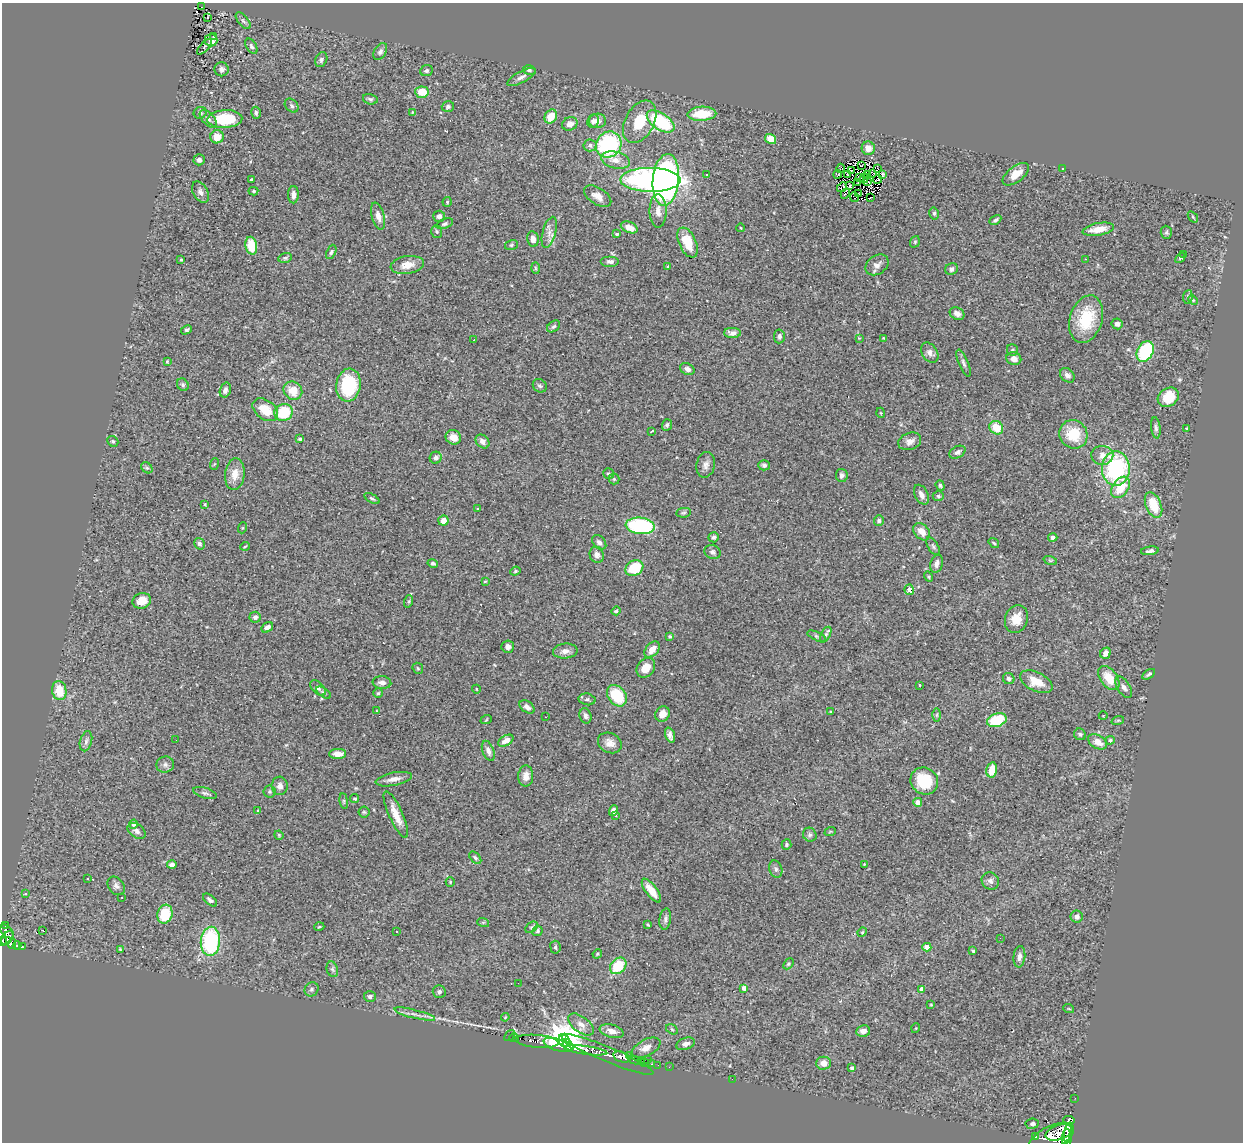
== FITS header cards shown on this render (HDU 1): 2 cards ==
NAXIS1  =                 1241
NAXIS2  =                 1140

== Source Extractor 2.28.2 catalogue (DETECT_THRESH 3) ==
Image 1241 x 1140 px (HDU 1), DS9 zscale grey, 1 PNG px = 1 image px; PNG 1245 x 1144 px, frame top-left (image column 1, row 1140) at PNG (2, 3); each listed source drawn as its Kron ellipse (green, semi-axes under 4 px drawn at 4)
Background 1.52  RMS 0.073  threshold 0.219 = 3 sigma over >= 5 px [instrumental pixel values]
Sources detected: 343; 3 with non-positive FLUX_AUTO (blend fragments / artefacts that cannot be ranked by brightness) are neither listed nor drawn; the other 340 listed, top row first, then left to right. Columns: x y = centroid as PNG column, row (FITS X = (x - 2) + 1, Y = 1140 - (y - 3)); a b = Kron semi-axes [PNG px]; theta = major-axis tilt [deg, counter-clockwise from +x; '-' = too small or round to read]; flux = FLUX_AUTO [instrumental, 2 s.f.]
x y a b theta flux
202 7 2 2 - 1.8
208 17 3 2 - 10
243 21 10 5 -51 13
214 37 3 3 - 65
211 40 6 6 - 43
251 46 8 5 -58 13
204 47 10 2 47 8
380 51 9 6 59 16
321 60 8 5 66 12
221 69 7 7 - 18
529 70 6 5 - 9.5
426 71 6 5 - 9.9
521 77 16 5 29 24
422 92 7 5 -5 80
370 99 7 5 -15 10
292 106 8 6 -47 11
448 107 6 5 - 11
412 112 3 3 - 3.8
200 113 6 6 - 11
256 113 6 4 -75 10
702 114 14 7 2 140
551 117 7 6 - 85
208 119 11 6 -48 14
225 119 17 9 3 220
593 121 7 6 - 15
598 121 8 7 - 30
661 121 16 8 -33 330
640 122 23 14 61 150
570 124 8 6 26 31
217 137 6 6 - 64
771 139 6 4 -32 87
590 145 6 6 - 15
609 145 13 12 - 540
868 148 6 6 - 35
199 160 5 5 - 18
616 160 14 8 -12 48
861 166 3 2 - 1.9
840 168 5 3 - 4.6
878 169 3 2 - 5.6
1063 169 3 3 - 6.3
852 171 4 2 - 0.94
838 174 4 4 - 9.9
873 174 3 2 - 8
883 174 3 2 - 6.6
1016 174 15 7 38 64
706 175 3 2 - 6.8
848 175 3 2 - 4.1
867 175 3 2 - 3.7
859 177 4 2 - 1.6
864 178 5 2 - 0.86
878 179 4 2 - 4.1
252 180 3 3 - 10
650 180 30 12 -1 1900
666 180 26 13 85 1100
867 182 3 2 - 3.4
858 183 4 2 - 2.1
850 186 3 3 - 8
842 187 5 3 - 6.3
253 191 5 4 - 7.2
200 192 11 7 -59 21
845 193 5 2 - 9.5
859 193 4 2 - 4.3
293 195 8 5 89 23
598 196 15 8 -32 40
855 197 5 2 - 2.6
871 197 3 2 - 7.1
447 202 4 4 - 6.1
658 211 17 8 -90 40
934 213 6 4 -77 8.7
378 216 14 6 -75 35
439 216 6 5 - 18
1193 217 6 3 -54 5.4
995 220 6 4 29 9.2
445 224 9 5 21 9.9
629 227 9 5 -21 44
741 228 4 3 - 3.3
1098 229 16 6 10 68
437 231 6 5 - 8
549 232 16 6 75 33
1166 232 6 5 - 9
617 234 3 3 - 6.5
533 239 8 5 -80 30
688 242 16 8 -65 100
915 242 6 4 70 7.1
511 245 6 5 - 7.2
251 246 9 6 -79 110
331 252 7 4 66 10
1184 254 3 2 - 30
285 258 7 5 14 8.5
1180 258 5 3 - 7.3
1085 259 2 2 - 3.2
181 260 3 3 - 5.9
610 262 9 5 0 14
407 265 17 9 9 53
877 265 12 9 35 28
668 267 4 3 - 5.6
535 268 6 4 -88 6.4
951 269 6 5 - 16
1188 297 7 5 82 8.7
1193 300 5 3 - 4.8
957 314 8 6 -29 23
1086 319 24 16 73 210
1117 324 5 5 - 18
554 326 7 5 37 9.6
186 330 6 4 28 7.7
732 333 8 5 -1 22
779 336 7 5 86 15
859 338 4 4 - 4.2
884 338 3 3 - 5.4
474 339 2 2 - 6.9
1013 350 6 5 - 8.6
1145 351 11 8 64 370
930 353 11 7 -56 22
1014 359 7 6 - 33
167 361 3 2 - 5.9
963 363 14 5 -68 17
687 369 8 5 -29 20
1067 375 8 6 -46 18
183 385 7 5 -60 9.7
348 385 16 12 83 300
540 386 7 6 - 11
225 390 8 5 74 17
293 391 10 8 -42 84
1168 397 11 9 37 130
265 410 14 9 -37 100
284 412 9 8 - 190
881 413 5 3 - 4
667 425 6 5 - 9.3
996 428 7 6 - 98
1156 428 10 4 -83 14
1187 428 3 3 - 8.4
652 431 4 2 - 4.9
1073 434 15 13 -42 140
453 437 8 7 - 51
300 439 4 3 - 7.7
113 441 6 5 - 7.8
483 441 8 6 -46 24
910 441 12 8 18 28
957 452 8 5 30 17
1102 455 11 9 0 36
436 458 6 6 - 21
214 464 6 3 70 4.4
706 465 13 9 79 28
764 465 6 5 - 9.4
147 468 6 5 - 8.6
1116 469 17 14 90 560
235 474 16 9 84 61
609 474 6 5 - 9
842 475 6 6 - 16
614 479 5 5 - 7.9
940 485 5 4 - 8.6
1120 487 12 8 57 120
921 495 10 6 -62 29
938 496 5 5 - 7.6
372 499 8 3 -31 7.8
205 504 4 3 - 4.8
1153 505 14 7 -67 130
477 509 3 3 - 8.5
683 513 7 4 7 8.5
879 520 5 5 - 11
443 521 5 5 - 41
640 526 14 8 -6 450
242 528 5 3 - 4.7
922 532 10 7 -48 40
714 537 5 5 - 11
1053 537 4 4 - 18
599 542 8 6 -49 18
994 543 6 3 -37 5.6
199 544 6 5 - 16
245 546 5 3 - 4.4
933 546 10 5 -58 12
1150 551 9 4 7 14
713 552 8 7 - 15
597 555 8 7 - 21
1050 560 7 4 -18 6.7
433 563 5 4 - 10
937 564 9 6 74 22
634 568 9 7 30 180
515 571 5 4 - 5.9
928 577 5 4 - 5.9
485 581 3 3 - 5.1
909 590 5 4 - 120
142 601 9 7 20 62
409 601 6 4 72 6.5
616 611 5 3 - 8.6
255 617 5 5 - 18
1016 619 14 11 72 67
267 627 6 4 34 16
826 635 8 4 63 12
670 636 4 3 - 8
817 636 10 4 -24 9.8
508 647 6 6 - 17
652 649 9 6 48 46
565 651 12 7 5 29
1106 653 6 5 - 26
418 668 6 5 - 7.3
646 668 11 8 51 62
1149 674 7 4 34 10
1109 678 14 8 -52 97
1009 679 6 5 - 14
1036 682 17 9 -26 86
382 683 9 6 -4 24
919 685 3 2 - 3.8
1124 687 12 6 -57 22
318 688 9 5 -45 15
476 689 4 3 - 3.2
59 690 10 7 -78 110
324 693 8 4 -34 8.2
378 693 5 4 - 6.1
617 696 12 8 -53 200
587 699 8 6 -12 12
527 707 8 5 -36 20
377 711 4 3 - 3.6
831 712 3 3 - 4.5
662 714 8 7 - 39
937 715 6 4 89 7.2
586 716 8 6 -73 17
1103 716 4 3 - 3.6
546 717 2 2 - 3.6
486 720 6 3 20 4.5
997 720 10 6 18 170
1118 720 6 4 19 5.2
1080 734 6 5 - 10
670 735 8 5 -71 19
176 740 2 2 - 2.3
1110 740 5 4 - 7.9
86 741 10 6 75 15
506 741 8 5 30 37
1098 742 10 6 -30 46
610 743 12 9 -28 36
488 751 11 5 -69 22
338 754 8 5 2 33
165 765 9 8 - 18
992 770 7 5 78 84
526 776 10 7 88 37
394 779 18 6 11 37
924 781 14 13 - 180
280 786 9 8 - 24
269 792 6 6 - 9.1
205 793 12 5 -17 17
355 799 4 4 - 9.9
344 801 8 4 -82 7.3
918 802 4 4 - 29
258 811 4 3 - 6.5
613 811 5 4 - 20
364 812 5 5 - 6.9
396 815 25 7 -66 66
616 816 3 3 - 10
133 824 4 4 - 13
137 831 10 6 -36 18
830 832 6 3 20 5.3
279 835 4 4 - 5
810 835 7 6 - 12
786 845 5 5 - 7.2
475 858 7 4 -46 11
864 864 4 3 - 4.1
172 865 5 3 - 18
776 869 9 6 -72 16
88 879 3 3 - 6.5
990 881 9 8 - 21
450 882 5 4 - 4.9
116 886 10 7 -53 18
651 891 14 5 -53 67
26 893 3 3 - 7.1
122 897 3 2 - 4.3
210 900 8 4 -41 13
165 914 9 7 74 150
1077 917 6 6 - 20
665 919 11 6 82 16
483 922 6 4 -18 5.3
648 924 4 2 - 5.7
5 926 3 3 - 11
319 927 5 3 - 4.6
531 927 7 5 39 9.3
43 930 3 3 - 15
7 931 9 5 -41 92
397 931 3 3 - 13
537 931 5 5 - 11
862 932 5 4 - 5.8
7 938 7 5 53 220
1000 938 2 2 - 19
3 941 4 2 - 100
210 941 14 9 85 500
12 944 5 4 - 150
17 946 4 3 - 17
22 947 3 2 - 4.7
555 947 6 5 - 11
927 947 4 4 - 77
120 949 4 2 - 5
973 951 3 3 - 9.2
597 954 5 4 - 5.4
1019 957 11 6 84 22
788 964 6 4 49 6.7
618 966 9 7 46 160
332 969 8 5 -71 11
518 983 2 2 - 9.5
744 988 4 4 - 29
312 989 7 6 - 10
922 989 4 4 - 32
439 992 6 6 - 13
370 996 6 5 - 15
931 1005 4 4 - 4.9
1069 1009 5 3 - 4.4
415 1014 21 3 -14 22
505 1017 4 3 - 4.1
581 1025 15 8 -37 34
916 1028 5 3 - 3.8
672 1029 6 4 -32 7.6
612 1031 12 6 -14 37
863 1031 7 6 - 30
510 1036 6 2 50 5.3
514 1038 5 3 - 53
537 1041 22 6 -5 160
564 1041 6 5 - 18000
686 1044 9 6 20 23
558 1045 14 6 -18 8800
568 1045 7 3 -53 5200
646 1048 16 8 28 37
586 1050 22 4 -7 1000
607 1054 50 7 -23 870
630 1055 3 2 - 5.6
622 1057 9 5 -17 500
648 1059 3 2 - 8.2
634 1060 6 3 -22 14
641 1062 3 2 - 8.1
645 1062 3 2 - 3.9
823 1063 7 6 - 39
651 1064 3 2 - 9.6
658 1065 3 2 - 3.8
669 1067 3 2 - 6.3
852 1068 4 4 - 15
732 1079 2 2 - 22
1075 1098 2 2 - 6.9
1069 1120 6 3 -10 210
1032 1124 7 5 7 11
1059 1132 14 7 19 900
1068 1133 10 4 81 960
1036 1137 3 2 - 44
1051 1138 25 11 27 1600
1067 1139 9 5 87 680
At the frame edge (FLAGS 8, measured only in part): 1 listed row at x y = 3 941
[3 non-positive-flux detections neither listed nor drawn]